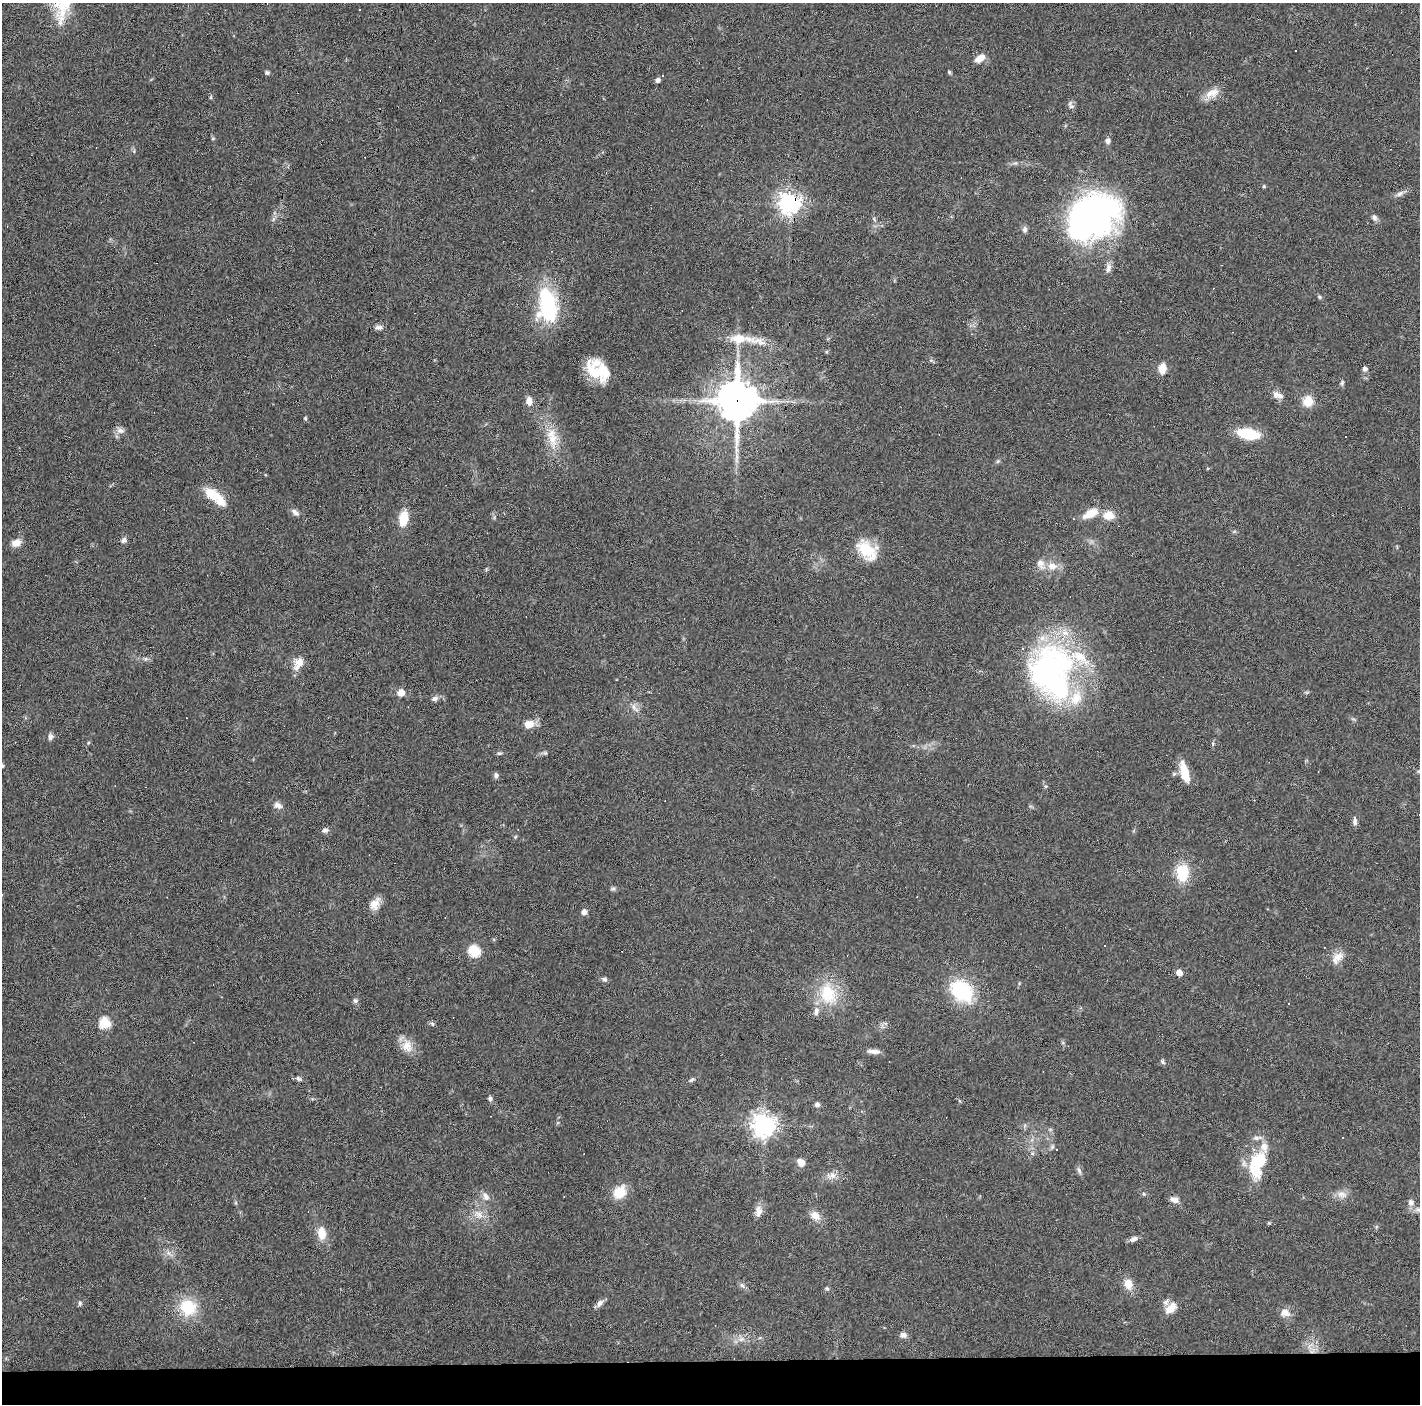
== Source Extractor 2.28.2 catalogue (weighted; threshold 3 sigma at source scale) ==
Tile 8 of 3 x 3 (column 2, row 3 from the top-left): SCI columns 1419-2836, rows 37-1438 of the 4254 x 4279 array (HDU 1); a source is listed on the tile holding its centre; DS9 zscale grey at full resolution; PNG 1422 x 1406 px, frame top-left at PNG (2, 3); no overlay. Shown black and unused: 3% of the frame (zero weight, under 3 of 6 exposures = <1% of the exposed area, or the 3 px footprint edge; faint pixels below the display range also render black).
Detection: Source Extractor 2.28.2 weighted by HDU 2 'WHT'; one run over the whole footprint, this tile lists its part. Background 0.0399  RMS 0.004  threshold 0.0164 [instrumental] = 3 sigma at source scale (4.09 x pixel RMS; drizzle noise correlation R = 1.36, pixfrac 0.8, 0.05/0.05 arcsec/px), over >= 5 px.
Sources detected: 147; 1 inside a brighter object's white glare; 14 cosmic-ray / hot-pixel residue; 1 long thin detection or spike segment (spike, bleed or trail) — not listed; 13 inside a brighter listed object's ellipse — not listed separately; the other 118 listed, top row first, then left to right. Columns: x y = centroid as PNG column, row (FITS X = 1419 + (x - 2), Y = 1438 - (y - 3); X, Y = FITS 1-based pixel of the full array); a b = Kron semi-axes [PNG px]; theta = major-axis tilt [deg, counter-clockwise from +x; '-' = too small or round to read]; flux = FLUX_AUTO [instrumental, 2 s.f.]
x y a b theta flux
63 4 39 25 83 16
359 10 3 2 - 0.37
1296 50 2 2 - 0.38
980 58 12 7 35 3.7
267 72 6 5 - 0.67
949 72 5 4 - 0.49
663 76 3 3 - 0.53
658 80 5 5 - 1.1
1212 93 21 11 24 4.1
211 97 5 3 - 0.45
1071 106 8 4 8 0.75
213 138 5 3 - 0.34
1108 141 8 6 81 1.3
1264 186 5 4 - 0.38
1400 193 11 6 32 1.4
789 203 7 7 - 250
1093 216 54 39 40 130
1374 218 9 6 -70 1.1
273 219 7 4 71 0.77
874 219 7 4 -54 0.58
1025 229 8 6 -78 1.1
1108 268 13 7 79 1.9
1319 297 6 5 - 0.55
548 305 41 20 -80 31
379 327 11 6 -1 1.4
740 339 27 11 -2 7.8
1162 368 11 8 84 4
1365 369 5 5 - 1.3
596 372 28 16 -26 9.9
1342 383 8 5 81 0.7
1276 395 12 10 -77 2.1
529 401 11 7 -87 2.7
737 401 13 12 - 1100
1308 401 6 5 - 14
305 418 4 4 - 0.64
120 431 11 8 -5 1.9
1248 434 25 11 -9 12
552 438 34 13 -79 9
998 461 6 4 45 0.56
213 495 22 11 -29 8.5
295 512 12 6 -37 1.5
1090 513 24 11 27 5.2
1109 515 12 9 -2 5.1
403 518 14 8 81 8.9
123 540 8 6 56 1.1
16 543 11 8 22 3.3
867 550 28 17 -46 12
1052 566 13 10 -7 3.7
145 659 6 4 71 0.54
298 663 18 11 56 4.2
1051 672 65 50 -86 98
401 693 7 7 - 3.3
435 699 9 6 20 1.2
633 707 10 5 -68 1.4
529 724 11 8 18 4.5
50 737 9 6 80 1.1
88 743 5 3 - 0.39
1213 744 6 4 -72 0.46
499 753 7 4 8 0.58
545 753 6 6 - 0.61
2 766 4 4 - 0.4
1184 772 24 8 -75 7.2
1174 774 6 5 - 0.67
496 775 7 6 - 1
278 805 11 8 -18 1.9
1355 821 11 5 -85 1.3
325 830 7 5 11 1.4
515 837 6 3 71 0.42
1182 873 18 13 89 12
613 889 8 4 8 0.71
374 904 16 11 57 3.8
584 912 7 6 - 1.7
474 951 6 6 - 32
1338 957 14 11 43 3.5
1179 972 5 4 - 4
604 979 8 6 -18 0.93
962 991 17 13 -42 35
828 994 30 23 -65 15
355 1001 7 7 - 0.88
1081 1008 4 4 - 0.49
105 1023 6 6 - 25
432 1024 7 5 -58 0.62
407 1046 17 15 -71 5
874 1051 15 6 -4 1.9
1162 1062 7 4 -57 0.68
299 1079 10 5 -30 0.9
692 1080 8 5 44 0.75
490 1099 6 6 - 0.93
817 1105 6 5 - 1.1
764 1125 8 7 - 320
1052 1147 6 5 - 0.68
801 1162 10 8 -50 2.6
1257 1164 39 20 75 18
1079 1170 9 5 -64 1
832 1176 14 9 22 2.7
620 1192 14 11 52 8.1
1144 1194 5 4 - 0.47
1342 1194 15 8 -15 2.6
486 1196 13 8 -58 2.3
1174 1200 11 6 -11 2
1411 1202 8 7 - 1.8
1419 1210 9 6 -18 1.4
758 1211 16 9 84 2.7
478 1214 15 9 -37 3.4
815 1216 14 10 -38 3.5
322 1233 15 9 -85 5.3
1134 1239 10 6 29 1.6
168 1253 7 5 -89 1.1
1128 1284 14 11 -74 3.8
742 1285 8 5 -53 1
827 1288 6 5 - 0.6
80 1303 7 5 78 0.68
600 1303 12 7 57 1.5
188 1307 19 18 - 14
1171 1308 16 9 45 3.9
1285 1313 14 10 -20 2.8
903 1335 9 7 0 1.7
741 1339 8 5 45 1.2
Overlapping masked pixels (flux is a lower limit): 2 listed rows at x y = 789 203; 737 401
Isophote crosses this tile's border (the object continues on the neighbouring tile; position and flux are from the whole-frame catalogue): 3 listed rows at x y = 63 4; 2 766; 1419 1210